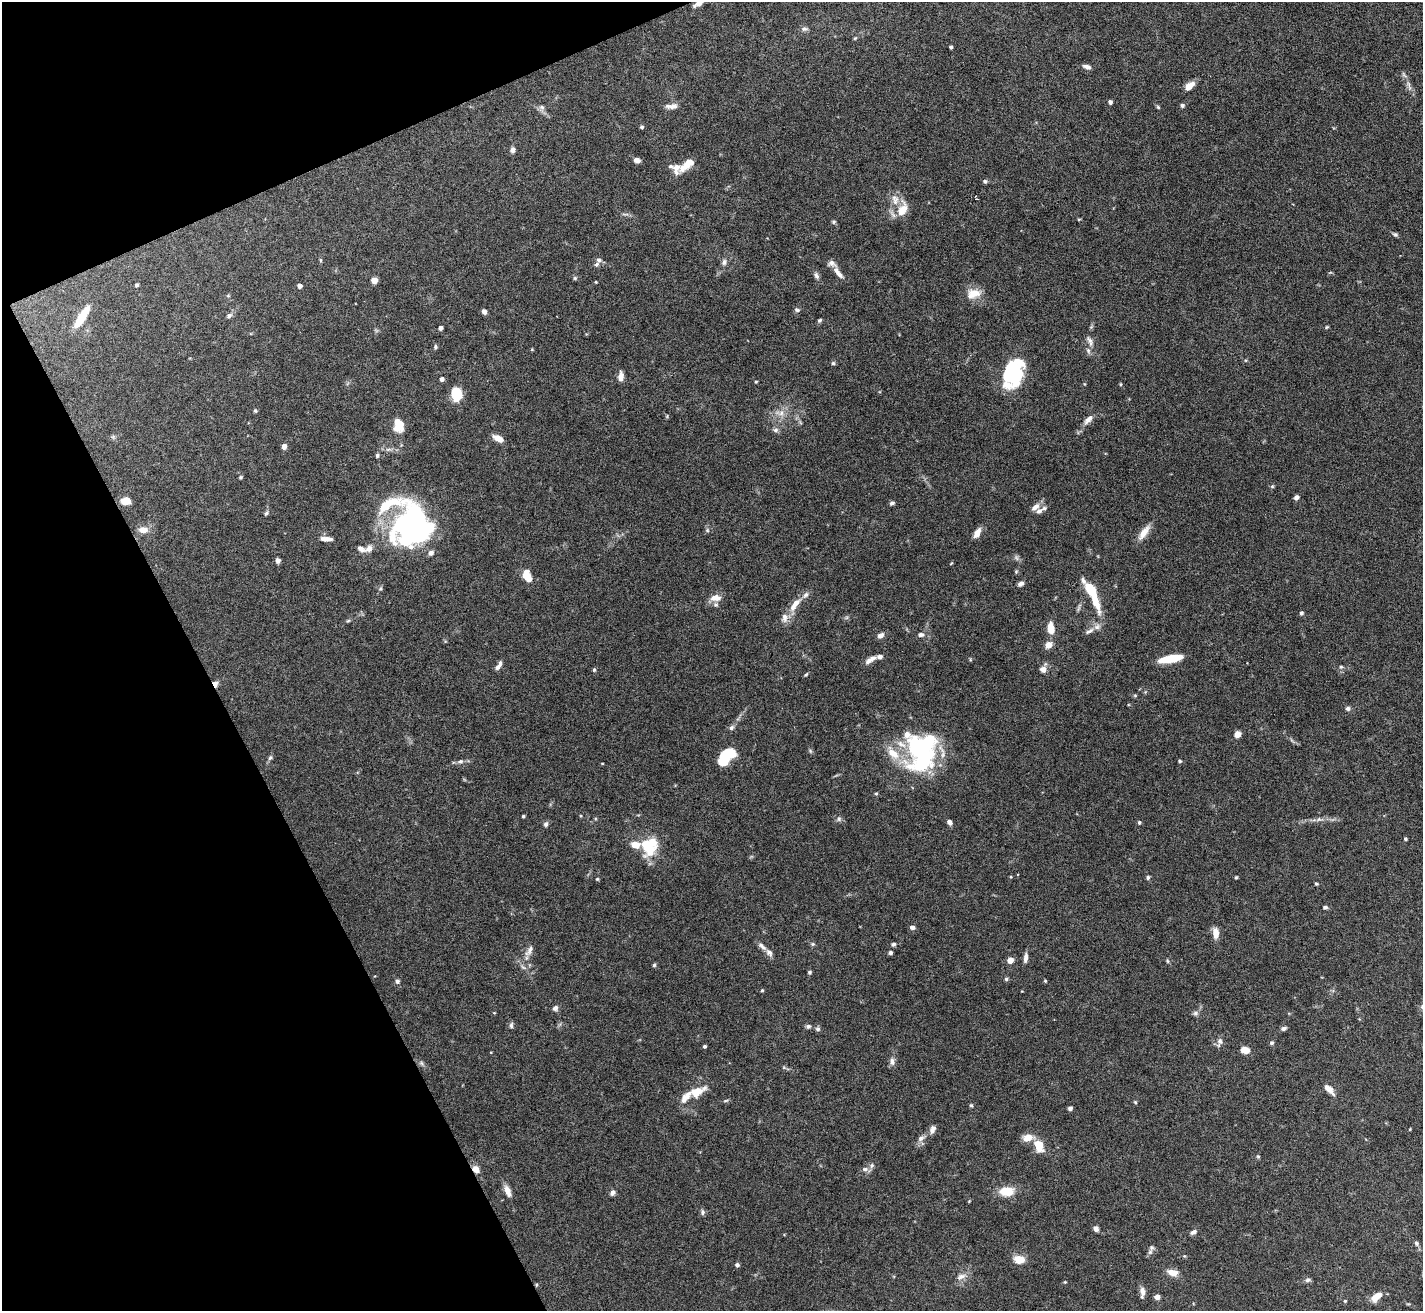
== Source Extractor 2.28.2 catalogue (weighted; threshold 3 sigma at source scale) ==
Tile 5 of 4 x 4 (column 1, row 2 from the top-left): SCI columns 1-1421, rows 2769-4077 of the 5684 x 5672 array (HDU 1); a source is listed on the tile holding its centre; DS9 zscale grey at full resolution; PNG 1425 x 1313 px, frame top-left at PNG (2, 2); no overlay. Shown black and unused: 21% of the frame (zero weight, under 5 of 10 exposures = <1% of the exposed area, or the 3 px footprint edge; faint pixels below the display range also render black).
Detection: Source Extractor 2.28.2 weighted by HDU 2 'WHT'; one run over the whole footprint, this tile lists its part. Background 0.0863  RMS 0.0026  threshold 0.0107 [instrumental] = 3 sigma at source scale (4.09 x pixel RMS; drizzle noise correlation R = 1.36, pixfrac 0.8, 0.05/0.05 arcsec/px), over >= 5 px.
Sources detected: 216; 9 inside a brighter object's white glare — not listed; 20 inside a brighter listed object's ellipse — not listed separately; the other 187 listed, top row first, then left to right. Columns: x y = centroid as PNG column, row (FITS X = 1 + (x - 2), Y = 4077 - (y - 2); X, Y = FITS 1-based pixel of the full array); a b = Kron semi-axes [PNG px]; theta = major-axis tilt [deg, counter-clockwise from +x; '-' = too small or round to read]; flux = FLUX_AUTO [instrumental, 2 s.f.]
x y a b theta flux
699 3 14 6 34 1.7
804 29 8 6 1 0.7
855 38 5 4 - 0.27
951 47 4 3 - 0.45
1087 67 10 5 -17 0.91
1408 84 10 4 -75 0.78
1189 86 11 6 37 2.4
1110 102 4 4 - 0.78
1182 105 5 4 - 0.62
671 106 16 6 4 1.3
542 107 7 7 - 0.77
1158 107 6 4 -46 0.29
642 127 4 4 - 0.4
512 150 6 6 - 0.83
637 160 8 6 -14 0.96
687 164 24 9 38 3.3
671 166 7 5 -3 0.47
985 181 6 5 - 0.45
901 211 24 12 84 3.3
1079 219 5 3 - 0.23
834 222 6 4 2 0.36
1395 234 7 5 -26 0.47
320 260 6 4 -71 0.25
599 260 8 8 - 0.99
724 262 9 6 83 0.75
838 273 20 6 -52 1.6
816 275 10 5 -65 0.75
575 278 5 5 - 0.36
374 280 5 5 - 2.5
596 282 3 3 - 0.21
137 285 4 4 - 0.49
299 286 4 4 - 1.1
973 294 19 12 17 3.3
797 310 8 5 -10 0.45
484 312 5 5 - 0.87
229 316 8 6 33 0.7
82 317 28 7 57 5.1
820 320 5 4 - 0.42
1327 327 5 4 - 0.25
440 328 4 4 - 0.84
1090 341 17 6 -63 1.2
435 347 5 5 - 0.42
1088 350 8 5 -64 0.67
833 363 5 5 - 0.4
1017 374 38 14 75 12
621 376 10 6 85 1.5
442 379 4 4 - 0.81
756 382 4 3 - 0.26
1121 384 5 3 - 0.23
457 394 12 9 -79 7
255 411 5 4 - 0.35
780 413 15 7 -6 1.7
1088 420 17 7 48 1.6
398 425 13 10 87 4.4
775 430 8 6 1 0.65
498 438 12 6 -27 2.2
284 446 6 5 - 1.1
377 455 5 4 - 0.43
240 477 5 4 - 0.3
1272 486 5 5 - 0.32
1296 497 5 4 - 0.86
125 501 9 6 7 3.2
892 503 5 4 - 0.62
388 505 50 13 13 11
1035 507 14 7 42 1.3
1044 508 7 5 3 0.54
266 513 8 4 53 0.47
143 530 9 6 1 2.5
707 530 6 4 -47 0.35
416 532 46 23 18 41
1144 532 22 8 55 2.5
977 533 11 6 63 1.9
326 539 16 5 -4 1.3
369 548 9 7 35 1.4
431 553 6 5 - 1.1
1016 557 9 5 -59 0.58
278 560 5 4 - 0.88
527 576 11 7 -65 4.9
1021 584 6 5 - 0.85
1091 590 16 7 -62 9.2
717 598 11 9 -24 1.6
796 603 13 7 41 2
1301 613 6 5 - 0.43
785 618 13 9 79 1.7
348 621 6 4 3 0.29
1097 627 10 7 12 1.1
1051 628 11 6 -82 3.6
921 634 8 6 1 0.84
880 635 8 6 34 1.1
1048 645 6 6 - 2.4
871 659 16 6 34 1.5
1171 659 22 6 11 6.7
498 667 7 5 39 0.85
1341 667 6 5 - 0.36
1043 669 8 8 - 1.3
594 670 5 4 - 0.36
806 675 6 4 48 0.31
215 684 7 5 -65 1.2
1348 708 6 5 - 0.59
731 728 8 6 45 0.66
1237 734 6 6 - 1.8
907 735 46 21 -57 7.4
810 751 7 4 -71 0.35
893 753 22 11 -43 4.6
728 755 17 12 26 6.6
270 758 8 5 61 0.52
460 761 8 6 15 0.68
1180 761 4 4 - 0.3
922 763 43 23 29 20
876 793 4 4 - 0.3
523 816 3 3 - 0.31
581 816 4 3 - 0.2
839 819 7 6 - 0.58
1319 819 6 6 - 0.58
949 822 6 5 - 0.83
1139 822 4 4 - 0.39
546 824 7 6 - 0.6
1405 839 4 3 - 0.35
635 845 10 7 -6 2.6
650 850 19 12 47 5.2
1148 877 6 4 77 0.41
1236 877 4 3 - 0.25
597 879 4 3 - 0.26
1316 884 4 4 - 0.28
1325 907 6 4 9 0.46
912 927 6 5 - 0.89
1215 933 11 6 -87 2.4
813 944 6 5 - 0.39
893 944 6 5 - 0.5
762 946 16 5 -42 1.1
529 951 18 7 56 1.5
890 953 4 4 - 0.67
1026 958 11 5 84 1.1
1010 960 5 5 - 2.1
1167 961 6 4 -88 0.29
654 965 5 5 - 0.36
523 967 8 4 -37 0.51
809 972 5 4 - 0.35
1006 979 5 5 - 0.38
397 981 6 5 - 0.67
1045 981 4 4 - 0.27
762 990 4 3 - 0.26
555 1008 6 6 - 0.83
494 1013 4 3 - 0.18
1195 1013 7 6 - 0.61
511 1025 8 5 85 0.54
808 1026 6 6 - 0.58
1284 1028 6 4 10 0.61
818 1029 6 6 - 0.56
1220 1041 9 7 -86 0.97
1272 1043 6 5 - 0.39
704 1046 4 3 - 0.4
1245 1050 8 5 -10 3.4
892 1062 11 6 -84 1
421 1063 6 5 - 0.48
1329 1089 14 6 -45 1.8
696 1092 26 12 28 4.3
726 1101 7 3 19 0.32
1135 1102 5 4 - 0.28
971 1105 5 5 - 0.34
1070 1108 4 4 - 0.75
932 1129 11 7 68 1.1
921 1138 11 6 29 1.1
1028 1138 11 7 13 3
1039 1145 10 7 -69 5.8
1258 1156 5 4 - 0.29
476 1169 8 6 -52 1.9
865 1169 8 6 0 0.8
508 1191 16 7 -66 1.7
1007 1191 17 10 2 4.5
612 1193 6 5 - 0.88
969 1201 4 3 - 0.18
702 1212 8 6 -83 0.57
1096 1229 6 5 - 1
1193 1232 9 5 29 0.67
1416 1243 7 6 - 0.54
1150 1252 9 6 54 0.78
1019 1259 13 9 -5 2.9
737 1265 5 4 - 0.62
1173 1272 11 7 -11 2.4
961 1277 16 7 24 1.5
1308 1280 8 5 3 0.59
536 1284 5 4 - 0.27
1142 1291 14 6 -88 1.2
1157 1297 5 4 - 1.3
1376 1297 15 7 42 2.8
1345 1301 5 4 - 0.29
Overlapping masked pixels (flux is a lower limit): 4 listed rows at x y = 699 3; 215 684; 476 1169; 536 1284
Isophote crosses this tile's border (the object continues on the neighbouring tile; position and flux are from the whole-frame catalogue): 1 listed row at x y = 699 3